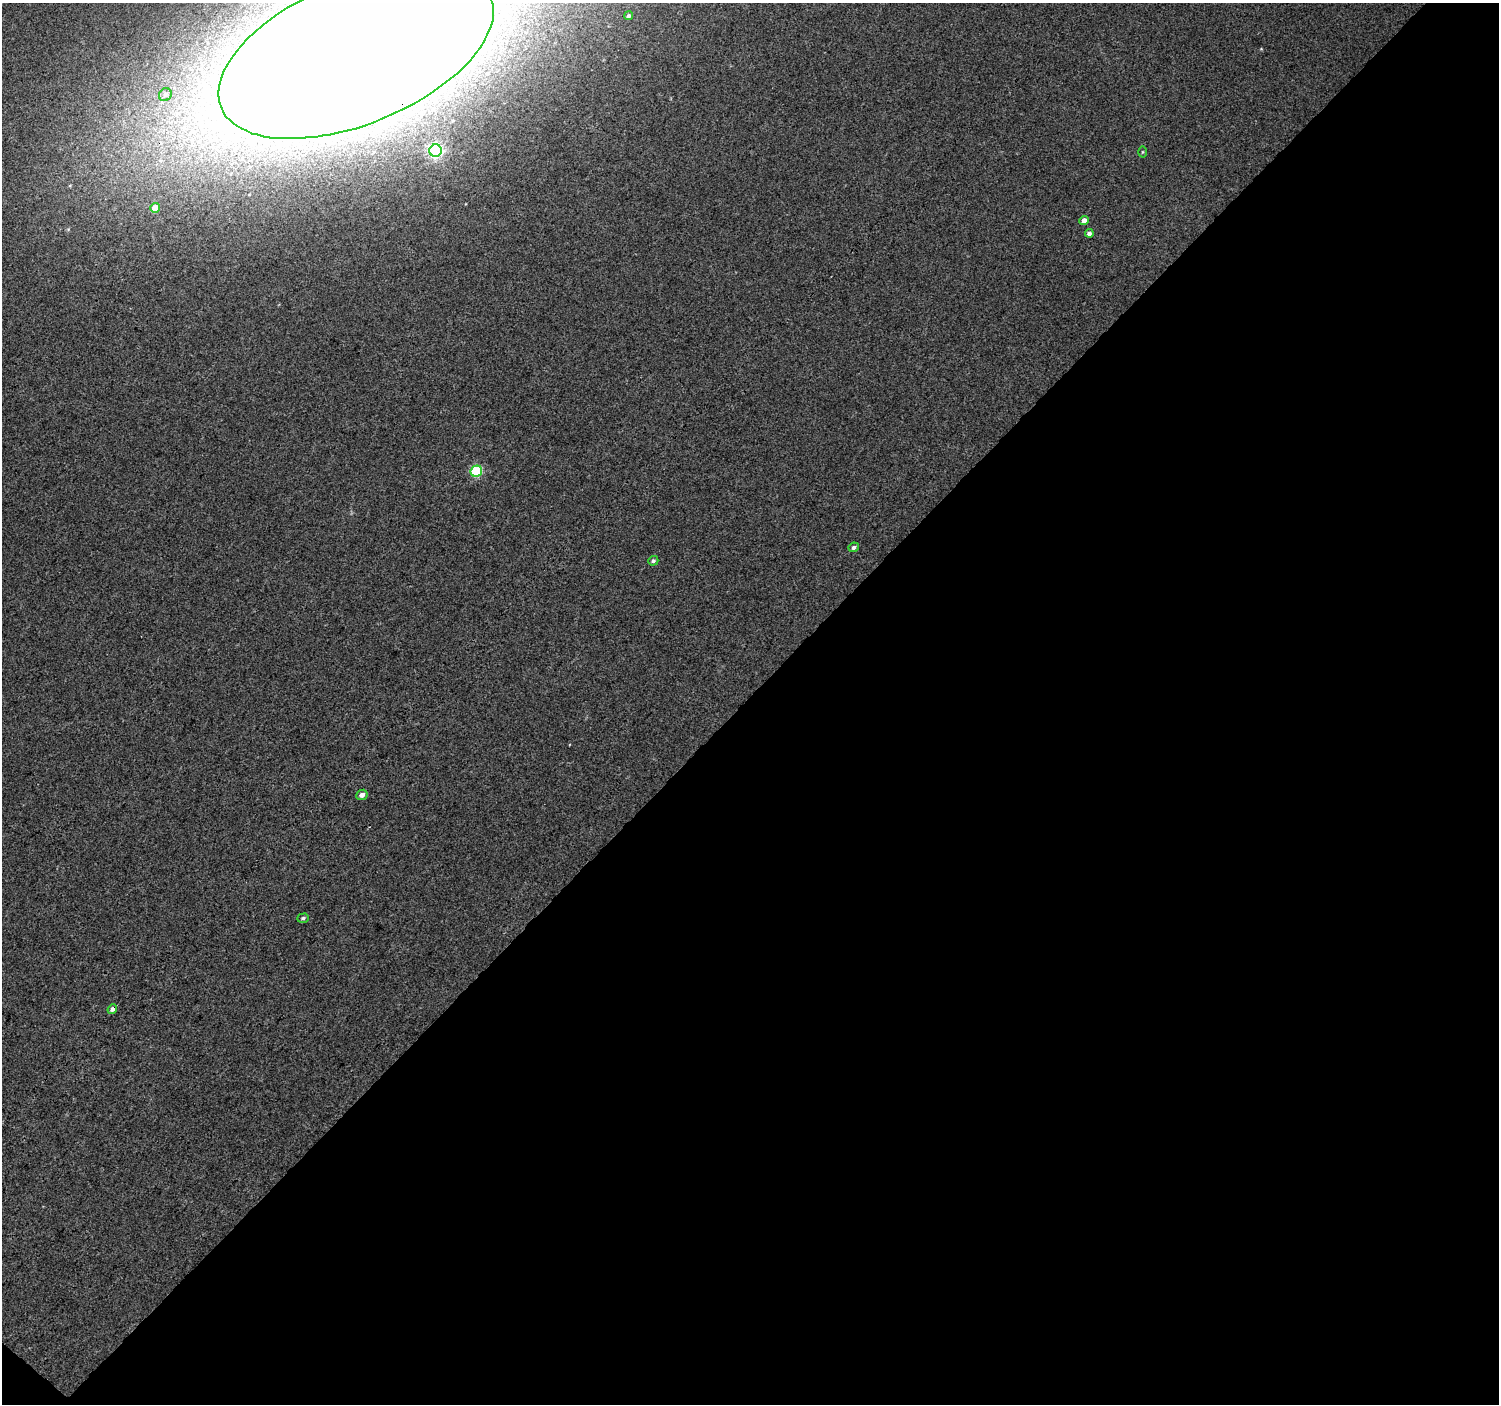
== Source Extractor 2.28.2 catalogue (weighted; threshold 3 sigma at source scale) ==
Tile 4 of 2 x 2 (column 2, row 2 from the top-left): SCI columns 1501-2997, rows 109-1510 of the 2999 x 3003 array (HDU 1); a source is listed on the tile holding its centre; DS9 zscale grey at full resolution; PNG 1501 x 1406 px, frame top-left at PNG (2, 3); each listed source drawn as its Kron ellipse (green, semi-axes under 4 px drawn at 4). Shown black and unused: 51% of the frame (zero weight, under 3 of 4 exposures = <1% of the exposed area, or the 3 px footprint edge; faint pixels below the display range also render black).
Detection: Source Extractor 2.28.2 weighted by HDU 2 'WHT'; one run over the whole footprint, this tile lists its part. Background 0.0402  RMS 0.0086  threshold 0.0388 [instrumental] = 3 sigma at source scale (4.5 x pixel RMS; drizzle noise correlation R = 1.50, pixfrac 1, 0.0396/0.0396 arcsec/px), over >= 5 px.
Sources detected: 14; all 14 listed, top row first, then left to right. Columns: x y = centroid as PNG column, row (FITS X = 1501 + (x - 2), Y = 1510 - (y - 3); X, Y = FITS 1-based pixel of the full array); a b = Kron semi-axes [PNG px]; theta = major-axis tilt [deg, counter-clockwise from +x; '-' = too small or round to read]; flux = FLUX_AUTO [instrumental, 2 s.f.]
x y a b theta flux
629 16 4 4 - 2
356 53 145 71 22 9000
165 95 7 6 - 1.9
436 151 6 6 - 200
1142 152 5 3 - 0.88
155 208 5 4 - 11
1084 220 5 4 - 5.4
1089 233 4 4 - 3.1
476 471 6 5 - 70
854 547 5 4 - 2.4
653 561 5 5 - 1.8
362 795 6 5 - 4.4
303 918 6 4 18 1.5
112 1009 5 4 - 3.2
Overlapping masked pixels (flux is a lower limit): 2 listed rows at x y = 356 53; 112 1009
Isophote crosses this tile's border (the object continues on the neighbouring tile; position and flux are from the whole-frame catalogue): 1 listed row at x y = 356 53